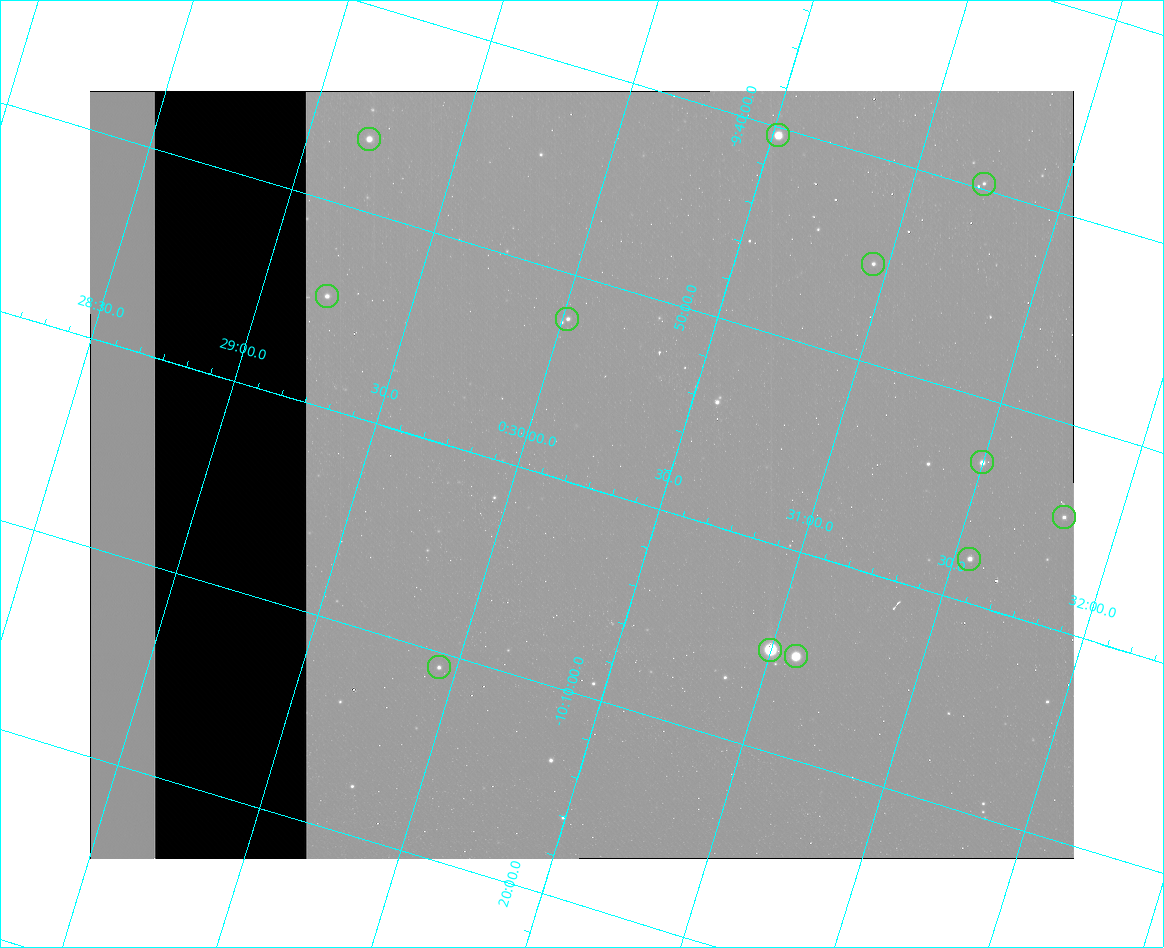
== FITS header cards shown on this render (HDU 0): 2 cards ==
NAXIS1  =                  984
NAXIS2  =                  768

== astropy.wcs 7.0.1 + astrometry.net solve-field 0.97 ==
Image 984 x 768 px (HDU 0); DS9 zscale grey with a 90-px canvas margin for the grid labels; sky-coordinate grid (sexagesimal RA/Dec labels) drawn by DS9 from the SOLVED WCS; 12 Tycho-2 reference stars matched to detected sources circled (green)
Header WCS: none
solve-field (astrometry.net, Tycho-2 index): SOLVED blind (the file carries no WCS)
Solved WCS: RA---TAN-SIP/DEC--TAN-SIP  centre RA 00:30:13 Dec -09:59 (7.55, -9.99 deg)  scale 2.99 arcsec/px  FOV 49.1' x 38.3'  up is -17 deg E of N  parity flipped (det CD > 0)
(file carries no celestial WCS; the grid is the blind solution)
Tycho-2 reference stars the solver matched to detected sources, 12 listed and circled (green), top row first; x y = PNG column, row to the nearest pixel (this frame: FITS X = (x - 90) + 1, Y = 768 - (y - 91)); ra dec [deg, ICRS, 3 dp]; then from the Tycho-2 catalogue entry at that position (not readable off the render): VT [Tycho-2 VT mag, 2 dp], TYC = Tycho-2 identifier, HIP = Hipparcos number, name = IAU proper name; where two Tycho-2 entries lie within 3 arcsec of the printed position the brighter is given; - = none
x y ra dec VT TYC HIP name
778 135 7.630 -9.673 9.11 5262-162-1 - -
369 139 7.300 -9.775 10.33 5262-1046-1 - -
984 184 7.808 -9.662 12.62 5269-2245-1 - -
873 264 7.738 -9.753 11.99 5269-2311-1 - -
327 296 7.305 -9.910 11.22 5262-533-1 - -
567 319 7.504 -9.871 11.88 5262-156-1 - -
982 462 7.875 -9.885 10.69 5269-806-1 - -
1064 517 7.954 -9.909 11.98 5269-2144-1 - -
969 559 7.888 -9.964 11.29 5269-2005-1 - -
770 650 7.750 -10.085 6.91 5269-2391-1 2431 -
796 656 7.772 -10.084 8.43 5269-2011-1 2444 -
439 667 7.486 -10.179 12.04 5265-73-1 - -